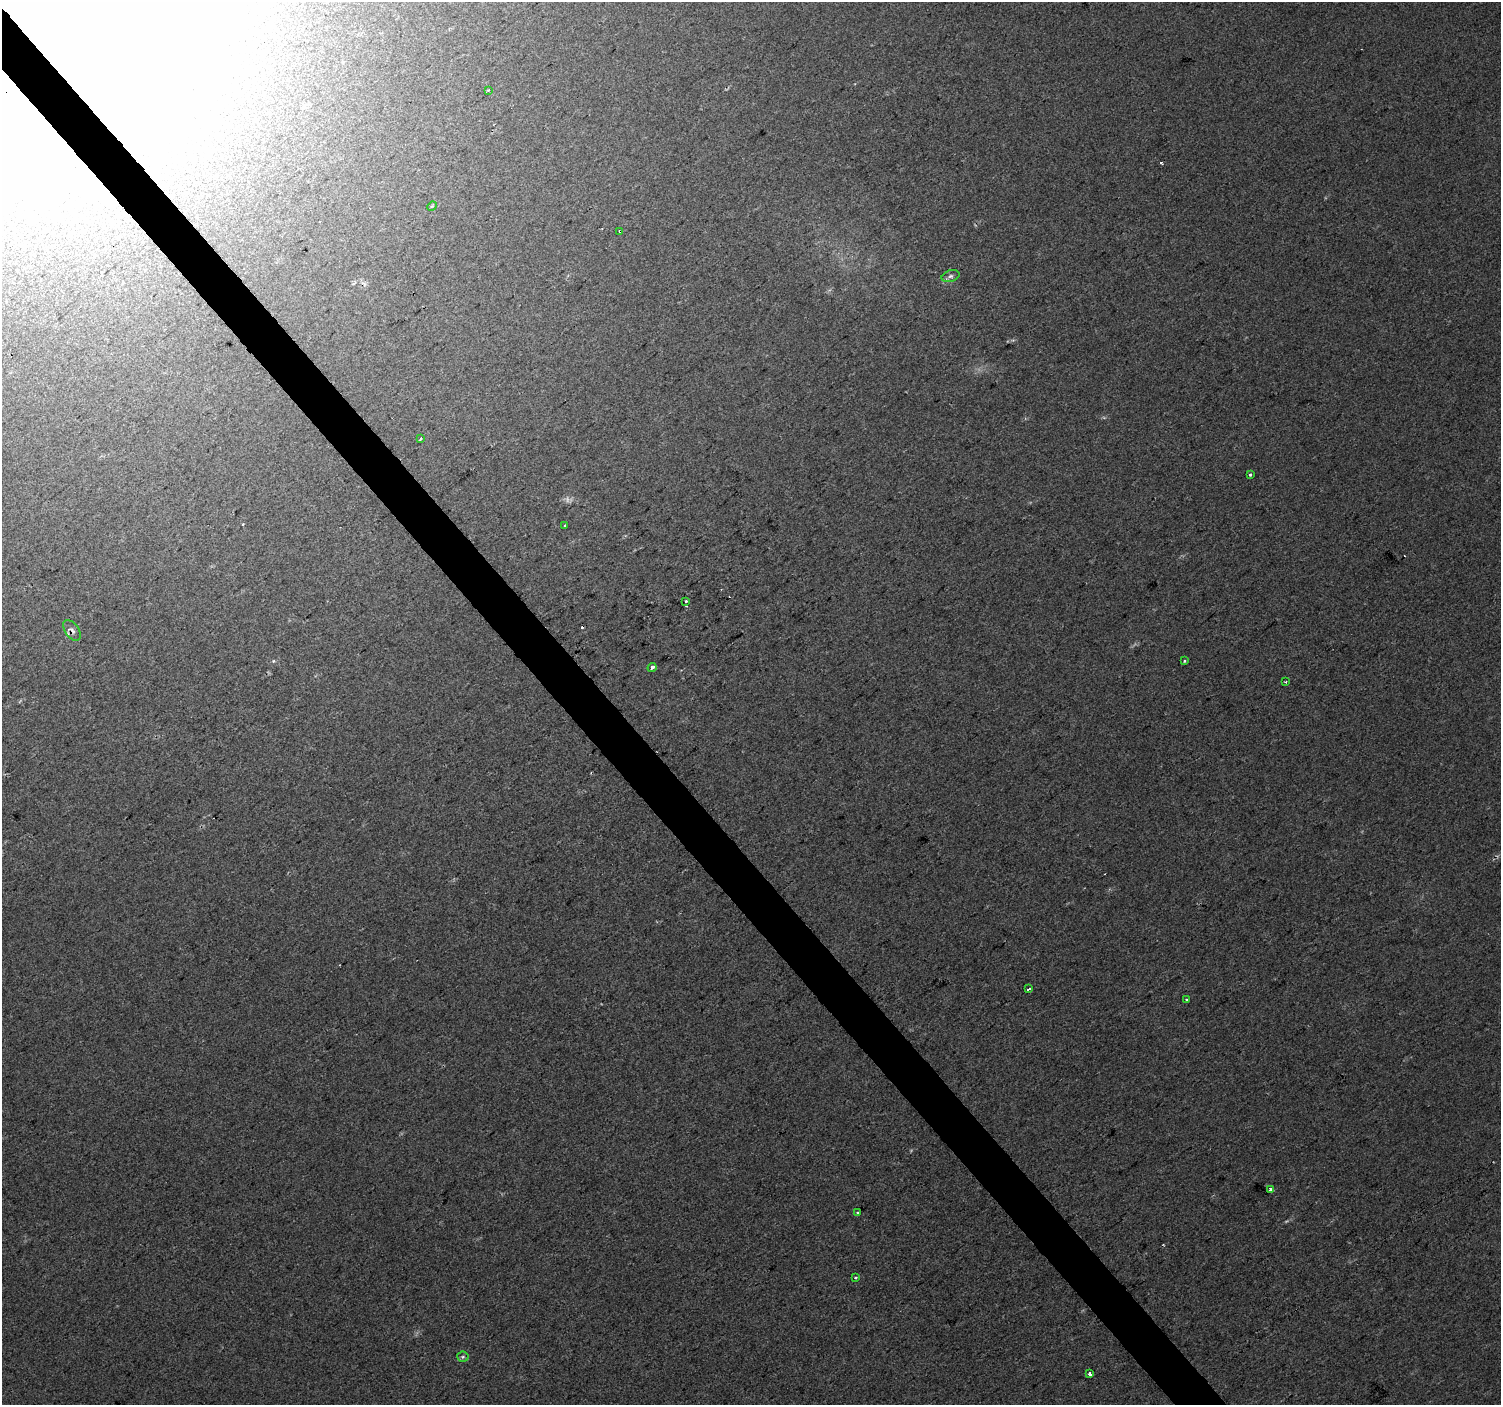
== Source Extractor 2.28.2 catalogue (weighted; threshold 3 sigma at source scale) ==
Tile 11 of 4 x 4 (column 3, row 3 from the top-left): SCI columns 3005-4503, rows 1606-3008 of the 6047 x 5990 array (HDU 1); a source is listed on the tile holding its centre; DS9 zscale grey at full resolution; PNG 1503 x 1407 px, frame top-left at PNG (2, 2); each listed source drawn as its Kron ellipse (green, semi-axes under 4 px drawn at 4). Shown black and unused: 3% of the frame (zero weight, under 2 of 3 exposures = <1% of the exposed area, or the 3 px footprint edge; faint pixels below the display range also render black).
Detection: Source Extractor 2.28.2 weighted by HDU 2 'WHT'; one run over the whole footprint, this tile lists its part. Background 0.016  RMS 0.0078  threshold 0.0351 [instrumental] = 3 sigma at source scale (4.5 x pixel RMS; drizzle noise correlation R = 1.50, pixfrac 1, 0.0396/0.0396 arcsec/px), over >= 5 px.
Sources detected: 27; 1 too faint to see at this stretch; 1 inside a brighter object's white glare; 6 cosmic-ray / hot-pixel residue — neither listed nor drawn; the other 19 listed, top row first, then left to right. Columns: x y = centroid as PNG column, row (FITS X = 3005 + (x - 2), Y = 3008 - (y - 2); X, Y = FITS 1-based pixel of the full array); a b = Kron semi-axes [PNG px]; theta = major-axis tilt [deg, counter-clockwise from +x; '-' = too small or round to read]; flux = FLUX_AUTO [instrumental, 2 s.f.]
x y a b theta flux
488 90 3 3 - 1.9
432 206 5 4 - 0.87
620 231 3 3 - 3
950 276 9 5 17 2.5
420 439 3 3 - 1.7
1250 474 3 3 - 6.8
564 526 3 2 - 1.5
686 601 3 3 - 3.6
72 630 12 6 -55 3.3
1184 661 4 3 - 1.1
652 667 4 3 - 3.2
1286 682 2 2 - 0.79
1029 989 4 3 - 5.5
1186 999 3 2 - 1.2
1271 1189 4 3 - 5.3
858 1212 3 3 - 1.4
855 1278 3 3 - 1.8
463 1357 5 5 - 1.5
1090 1374 3 3 - 21
Overlapping masked pixels (flux is a lower limit): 2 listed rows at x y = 620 231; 72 630